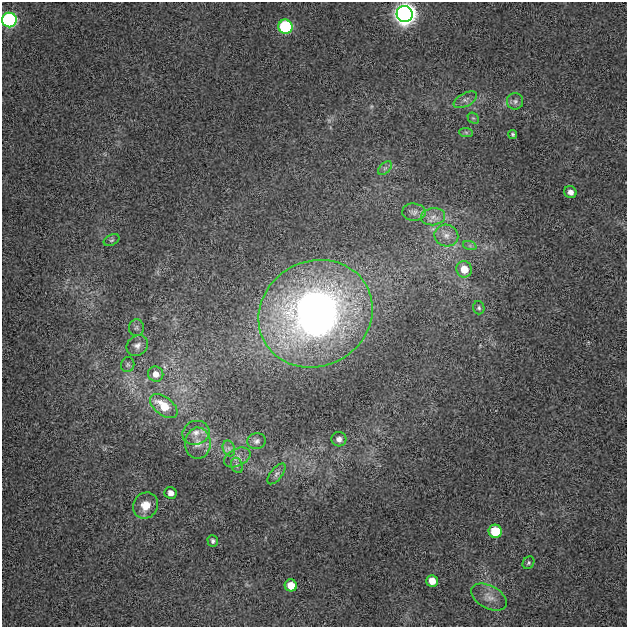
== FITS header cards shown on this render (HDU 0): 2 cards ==
NAXIS1  =                  625
NAXIS2  =                  625

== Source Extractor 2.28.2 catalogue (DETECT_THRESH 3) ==
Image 625 x 625 px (HDU 0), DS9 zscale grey, 1 PNG px = 1 image px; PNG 629 x 629 px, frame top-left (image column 1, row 625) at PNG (2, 2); each listed source drawn as its Kron ellipse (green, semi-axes under 4 px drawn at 4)
Background 0.00874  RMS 0.023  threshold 0.0678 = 3 sigma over >= 5 px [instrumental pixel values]
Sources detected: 39; all 39 listed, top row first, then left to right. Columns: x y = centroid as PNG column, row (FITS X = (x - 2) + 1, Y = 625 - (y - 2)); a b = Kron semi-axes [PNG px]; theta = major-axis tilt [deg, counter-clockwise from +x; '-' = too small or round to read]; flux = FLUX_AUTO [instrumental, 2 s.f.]
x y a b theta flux
405 14 8 8 - 2200
9 20 7 7 - 410
285 27 7 7 - 220
465 100 13 6 28 6.8
515 101 8 8 - 5.2
473 118 6 5 - 2.6
466 132 7 4 -2 2.6
513 134 5 4 - 2.5
385 168 8 5 44 4.1
570 192 6 6 - 9.2
414 212 12 8 -4 7.6
433 217 12 8 7 11
446 235 12 11 - 13
112 240 8 5 26 3.3
470 246 7 4 -19 3
464 269 8 7 - 25
479 308 6 5 - 3.2
315 314 58 52 28 750
136 328 8 7 - 4.4
137 346 11 9 39 9
128 365 7 6 - 3.4
156 374 8 7 - 12
164 406 16 9 -37 42
196 433 14 11 20 15
339 439 7 7 - 7.2
257 441 9 8 - 5.7
198 443 15 13 89 18
229 448 8 6 -70 5
237 457 14 8 26 9.9
237 465 8 5 -69 3.2
276 474 12 6 51 5.7
171 493 6 6 - 8.3
146 505 13 12 - 22
495 531 6 6 - 54
213 541 6 5 - 3.5
528 563 7 5 55 2.8
432 581 6 5 - 15
291 585 6 6 - 24
489 597 19 11 -28 15
At the frame edge (FLAGS 8, measured only in part): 2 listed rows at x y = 405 14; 9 20